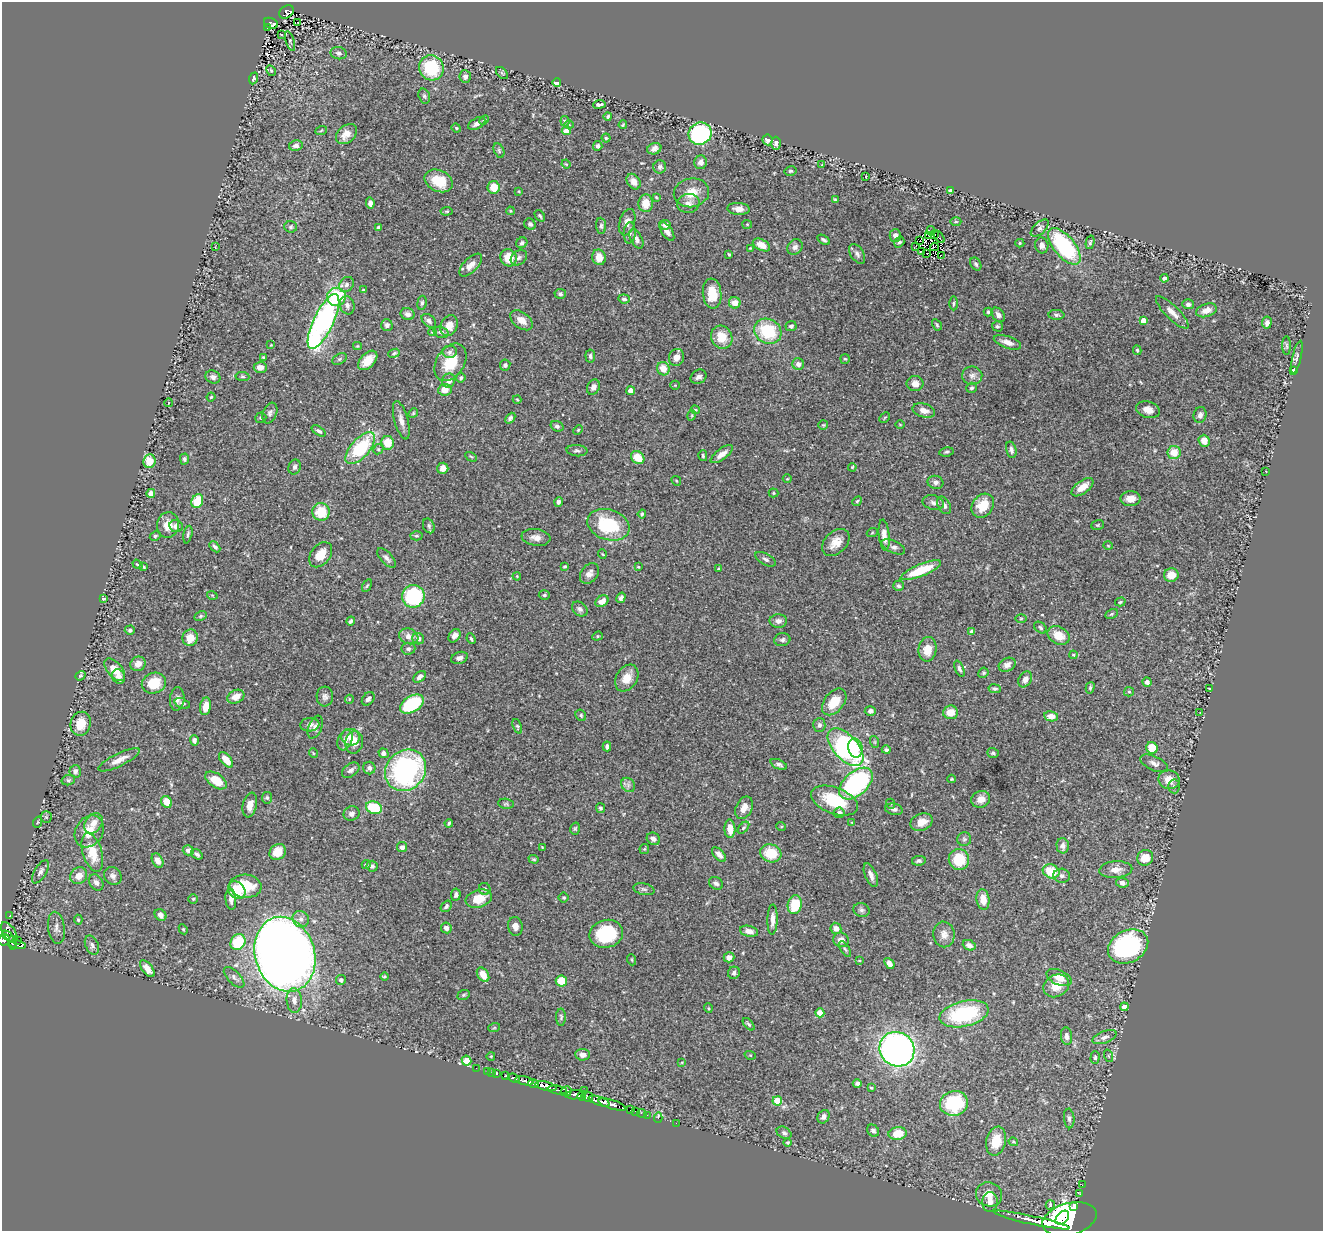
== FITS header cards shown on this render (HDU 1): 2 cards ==
NAXIS1  =                 1321
NAXIS2  =                 1229

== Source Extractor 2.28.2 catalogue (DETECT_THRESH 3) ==
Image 1321 x 1229 px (HDU 1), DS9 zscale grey, 1 PNG px = 1 image px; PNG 1325 x 1233 px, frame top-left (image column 1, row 1229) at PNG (2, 2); each listed source drawn as its Kron ellipse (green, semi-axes under 4 px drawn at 4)
Background 1.06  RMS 0.025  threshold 0.0753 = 3 sigma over >= 5 px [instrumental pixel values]
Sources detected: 512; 1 with non-positive FLUX_AUTO (blend fragments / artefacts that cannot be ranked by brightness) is neither listed nor drawn; of the other 511, the 500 brightest by FLUX_AUTO listed and drawn (11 fainter detections omitted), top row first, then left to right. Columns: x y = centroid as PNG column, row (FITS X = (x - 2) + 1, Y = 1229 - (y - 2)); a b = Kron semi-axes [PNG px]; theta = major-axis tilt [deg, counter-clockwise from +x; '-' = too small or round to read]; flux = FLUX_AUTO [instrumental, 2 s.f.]
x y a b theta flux
287 12 8 6 36 140
297 22 3 2 - 3.1
271 23 7 5 -24 190
268 27 3 2 - 14
281 34 3 3 - 5.1
290 41 10 4 -72 3.1
339 53 8 6 -15 4.5
431 68 13 12 - 90
271 71 6 4 -63 2.7
502 73 7 4 -45 2.6
465 77 6 5 - 6.2
253 78 6 4 69 3.7
557 83 4 3 - 21
424 96 8 5 -74 3.6
599 104 6 3 8 4.1
608 116 4 3 - 2.5
484 120 5 4 - 1.9
565 121 5 4 - 3.1
477 124 9 5 31 7.8
569 125 5 3 - 1.5
623 125 4 3 - 1.7
456 128 5 4 - 1.7
321 131 6 3 21 2
566 131 4 4 - 19
346 134 12 8 41 19
700 134 12 11 - 240
606 138 4 4 - 2
767 140 5 5 - 6.7
776 143 6 5 - 5.9
296 146 7 5 11 5.9
598 146 5 4 - 3.9
654 149 7 5 22 8
499 150 8 5 -64 3
701 162 7 6 - 8.8
566 164 4 3 - 1.4
822 165 3 3 - 2.1
660 167 6 6 - 4.4
790 171 6 4 13 2.6
866 177 2 2 - 1.2
439 181 15 10 -25 52
634 182 8 6 -56 10
494 187 6 6 - 28
950 190 4 3 - 3.2
519 191 3 3 - 1.4
691 193 18 14 12 28
656 197 3 2 - 1.5
835 200 4 3 - 2.1
370 203 5 4 - 7.6
646 203 9 7 88 22
688 203 11 9 10 11
738 209 11 6 -4 9.8
447 211 6 4 6 2
510 211 4 3 - 1.8
540 216 6 4 -53 2.8
956 221 5 3 - 1.5
627 222 14 7 73 9.9
530 224 6 5 - 3.8
747 224 5 4 - 1.9
665 225 6 5 - 7.6
601 226 8 5 -84 3.9
291 227 6 5 - 3.2
378 228 4 3 - 4.8
1040 228 11 6 42 5.3
667 231 11 5 -57 8.5
931 231 5 2 - 1.2
630 233 11 6 86 6.1
895 235 6 5 - 6.8
934 235 3 2 - 2.3
929 236 3 2 - 1.3
939 237 7 2 -53 2
636 239 11 5 -62 7.9
824 240 7 3 -32 3.4
919 241 2 2 - 2.3
899 242 6 4 55 2.9
1090 242 7 4 76 3.1
522 243 6 5 - 4.7
1020 243 4 4 - 2.2
761 245 9 5 -27 17
1042 245 8 6 -77 8.2
916 246 2 2 - 1.2
1064 246 22 10 -50 190
215 247 3 2 - 4.1
795 247 8 7 - 6.9
934 247 4 2 - 1.9
750 248 3 2 - 1.5
922 251 3 2 - 5.8
729 254 4 3 - 2.8
857 254 11 6 -58 6.1
927 254 3 2 - 1.8
941 255 3 2 - 1.5
599 257 8 6 -73 22
509 258 9 8 - 30
519 258 9 6 40 5
976 264 7 5 -60 3.9
471 265 14 7 46 15
1164 278 4 4 - 5
346 284 8 6 48 6.4
364 290 3 3 - 2.2
712 293 15 9 -84 35
560 294 6 5 - 3.5
336 297 9 9 - 82
624 299 6 4 -6 4.4
422 303 7 4 83 3.8
735 303 6 5 - 14
954 303 7 3 89 2.4
1188 304 6 5 - 4.9
347 305 9 7 -71 7.2
1206 310 11 6 18 13
988 312 4 4 - 2.1
1172 312 22 6 -45 14
408 314 7 6 - 7.7
998 315 8 5 -52 6.8
1056 315 8 5 -2 3.5
521 320 13 8 -37 17
1143 320 4 4 - 13
323 321 30 10 64 410
429 321 8 5 -42 5.5
1267 322 6 5 - 5.2
387 325 6 5 - 4.6
937 325 6 4 -60 2.3
449 326 11 8 66 17
791 326 5 5 - 4.4
997 326 5 5 - 2.8
768 331 14 12 -27 88
432 332 4 3 - 1.5
441 332 8 5 -18 5.6
722 337 12 10 -64 29
1007 342 14 6 -19 13
271 345 3 3 - 1.2
357 346 4 4 - 1.7
1287 346 9 4 -89 3.8
1137 350 5 3 - 2.2
449 352 7 6 - 5.1
394 353 6 3 22 2.3
590 356 6 5 - 3.9
264 357 3 2 - 1.9
676 357 8 7 - 10
1297 357 17 4 76 5.1
339 359 7 5 28 3
845 359 5 4 - 2.3
368 360 12 7 45 22
450 362 20 14 58 48
798 364 6 5 - 7.7
505 365 5 5 - 3.4
260 367 6 5 - 10
663 369 7 6 - 23
1293 371 4 3 - 7.6
242 376 7 4 -7 2.6
972 376 10 9 - 8.6
213 377 8 6 -26 6
699 377 8 6 34 7
461 378 5 4 - 2.9
449 381 7 6 - 7.7
915 384 8 7 - 12
675 385 5 4 - 1.8
593 387 8 6 63 7
971 388 5 5 - 3.3
445 390 6 6 - 18
631 391 4 4 - 20
211 397 4 4 - 2.2
517 399 4 3 - 1.4
169 403 4 2 - 2.7
695 410 5 3 - 1.8
1148 410 12 8 -17 14
924 411 11 7 -16 11
270 413 11 7 69 5.6
413 413 5 4 - 2.1
692 415 5 3 - 1.4
1200 415 8 6 71 6.5
261 418 5 5 - 2.5
510 418 6 4 48 4.4
885 418 6 3 45 1.9
401 420 20 7 -75 12
823 425 5 5 - 2.1
900 425 5 3 - 1.3
557 426 7 5 -19 3.5
578 430 5 4 - 1.9
319 431 8 4 -32 4.2
1204 441 6 5 - 14
388 443 7 6 - 33
360 448 19 9 48 100
378 449 5 5 - 2.4
1011 450 8 5 -76 5.5
577 451 10 5 -5 4.5
946 452 7 4 10 2.7
1174 452 6 6 - 30
722 454 13 5 37 13
703 456 5 4 - 2.4
471 457 6 4 -30 2.2
638 457 7 6 - 31
184 459 5 4 - 3.9
149 461 7 6 - 30
295 467 7 6 - 5.4
852 467 4 3 - 1.7
443 468 5 5 - 12
1266 471 3 2 - 1.4
787 479 4 4 - 1.7
676 481 5 3 - 1.6
935 482 8 6 -16 6.1
1082 487 13 6 37 20
151 493 4 4 - 13
773 493 5 4 - 1.9
1130 499 10 7 0 13
197 501 7 5 63 50
857 501 5 4 - 2.2
558 502 5 4 - 4.5
933 503 11 7 -15 5.9
944 505 9 6 -61 6.7
983 506 13 10 53 34
321 512 9 8 - 42
642 514 4 4 - 2.2
168 525 13 11 83 22
608 525 21 15 -18 100
1098 525 6 5 - 2.6
176 526 7 6 - 8
429 526 7 5 -65 4.2
872 533 5 3 - 1.4
188 534 9 4 78 3.8
884 535 16 5 -84 13
155 536 5 4 - 2.7
416 536 6 4 -2 2.7
536 537 14 8 -8 13
836 543 16 11 43 20
1108 546 5 3 - 1.3
215 547 6 4 -46 4.4
893 547 13 6 -25 7.5
602 554 4 3 - 1.4
321 555 14 9 51 25
387 558 12 5 -46 6.7
765 559 11 5 -28 5.8
138 564 5 3 - 2.1
565 566 4 3 - 2.3
144 567 3 3 - 2.1
638 567 4 3 - 1.7
719 569 4 4 - 4.2
921 570 22 6 22 57
589 574 11 8 51 10
1171 575 7 7 - 21
517 576 4 3 - 1.7
367 586 7 4 61 2.3
898 586 5 5 - 4
212 595 5 3 - 1.4
544 595 5 4 - 2.5
413 596 11 11 - 180
103 598 3 3 - 3.4
621 598 5 4 - 4.6
602 601 7 5 34 15
1120 602 5 4 - 2.2
580 609 8 6 -39 5.9
1112 614 6 4 28 3
201 616 6 4 27 2.8
1021 619 6 4 1 1.9
351 621 4 3 - 2.8
778 621 9 7 0 6.8
1040 628 7 5 -37 3.7
130 630 5 4 - 4.2
972 632 4 4 - 10
1059 635 12 8 -28 28
409 636 10 7 -19 12
455 636 7 5 53 8.6
597 636 5 4 - 2.3
190 638 8 7 - 22
418 639 6 5 - 7.6
471 639 5 3 - 2
782 640 8 6 12 4.7
408 649 7 6 - 4.4
927 649 12 9 84 25
1073 655 4 3 - 1.7
460 658 8 6 18 6.6
138 664 8 7 - 14
1007 665 9 6 27 8.9
959 669 8 4 -67 4.6
115 670 13 7 -50 32
983 673 5 4 - 2.7
80 676 5 4 - 2
119 677 7 6 - 6.3
420 677 7 5 40 7.3
627 678 14 10 58 24
1025 679 8 6 61 8.7
1147 682 4 4 - 4.9
154 683 12 10 20 44
1090 688 6 4 74 2.6
995 689 6 4 -9 3.5
1209 689 3 2 - 2.2
1129 692 5 4 - 2.2
325 696 10 8 -88 6.5
236 697 9 6 23 16
177 699 11 7 85 8.9
349 699 4 4 - 1.9
368 699 7 5 50 5.6
834 702 15 9 51 33
182 703 8 5 -20 4.7
412 704 13 8 31 100
206 706 9 5 78 19
870 711 5 4 - 6
950 712 7 7 - 22
1200 712 2 2 - 1.3
581 715 6 5 - 3.1
1051 716 7 5 -9 16
81 724 12 10 75 26
310 725 9 7 5 6.5
819 725 7 6 - 4.7
517 726 7 4 -68 2.6
315 727 12 6 67 6.7
351 737 9 8 - 15
194 740 5 4 - 3.7
345 740 10 7 68 9.9
354 742 11 8 80 16
875 742 6 4 -72 1.9
607 746 5 3 - 5
846 747 23 12 -47 300
855 748 10 7 -79 25
1152 748 6 5 - 42
886 750 4 4 - 3.6
313 753 5 3 - 1.5
383 753 5 4 - 6.5
993 753 6 4 -19 3.4
119 760 22 6 26 16
226 760 9 5 -50 21
1154 763 15 7 -24 8.3
779 764 9 4 -23 4.7
369 768 6 6 - 6.3
351 770 10 6 36 6.1
405 770 22 19 48 290
75 771 6 5 - 5.2
952 779 4 3 - 1.5
68 780 7 5 14 3.3
216 780 12 7 -34 34
1169 780 10 9 - 23
856 784 20 12 42 230
628 785 8 6 -47 5.1
1174 786 7 6 - 3.3
267 798 6 5 - 3.3
981 799 9 8 - 15
834 801 24 13 -21 74
167 802 6 5 - 23
506 804 8 5 -7 3
891 804 5 3 - 1.3
250 805 12 7 78 14
374 808 8 6 -22 68
600 808 5 4 - 2.8
744 808 12 8 64 13
894 809 9 5 -10 5.4
352 813 8 7 - 6.4
839 813 5 5 - 8.3
46 817 5 5 - 2.8
38 822 6 3 70 1.6
852 822 3 2 - 1.2
922 822 11 8 23 17
93 823 11 8 54 14
449 823 4 3 - 2.9
781 826 5 3 - 1.5
743 828 7 4 48 2.7
575 829 6 4 74 2.5
730 829 9 5 -88 17
89 831 17 13 57 29
653 839 7 6 - 5.6
964 839 7 7 - 3.6
1063 846 8 6 -88 7.1
402 847 5 5 - 5.1
542 847 3 2 - 1.1
644 849 5 5 - 1.8
188 850 5 5 - 6.2
278 852 9 7 40 25
92 853 20 9 -74 35
771 853 11 9 -18 42
197 854 6 4 -39 4.3
719 854 9 5 -46 7.7
1145 858 8 7 - 25
534 859 5 4 - 2.2
959 859 10 10 - 54
158 861 8 5 -63 10
919 861 7 5 10 4.1
366 865 4 3 - 2.5
372 866 5 5 - 5.1
1116 870 16 8 4 15
1051 871 8 7 - 46
40 872 13 6 59 6.6
871 875 12 5 -67 9.2
79 876 9 8 - 16
113 876 9 8 - 7.2
1062 876 8 7 - 5.4
96 882 9 6 -58 7.2
716 883 7 6 - 5.1
1122 883 6 4 -9 8.9
246 886 16 11 -5 54
485 889 6 5 - 4.1
644 889 10 5 -12 4.6
237 890 10 7 -44 37
456 895 6 4 83 4.1
564 898 5 5 - 2.2
193 899 4 4 - 2.3
231 899 10 5 -85 7.8
479 899 13 8 18 31
983 899 10 6 -83 19
795 905 9 7 78 53
446 906 6 4 51 3.9
862 910 8 7 - 5
160 915 6 5 - 8
9 916 3 2 - 12
301 919 8 7 - 9.5
772 919 15 5 88 11
78 920 5 4 - 2.3
515 926 9 7 -81 9.5
56 928 16 8 -82 9.9
446 928 5 5 - 7.1
836 928 6 5 - 8.5
183 929 5 4 - 2.1
749 931 9 5 -12 9.9
9 932 12 6 -57 630
606 934 17 14 13 100
944 934 13 10 -81 13
8 936 7 3 -36 300
4 940 6 5 - 510
18 940 2 2 - 11
841 940 8 7 - 11
238 942 8 7 - 72
12 943 7 3 -83 270
17 945 8 3 -13 280
92 945 10 6 -65 6.2
969 945 7 5 -24 7.1
1128 946 21 16 27 250
845 949 9 3 -58 2.9
285 954 38 29 -73 2300
729 957 5 5 - 10
632 960 5 3 - 2
859 960 4 2 - 1.2
889 963 6 4 -50 9.5
147 969 10 5 -52 14
734 973 6 6 - 4
483 975 8 5 -57 22
234 977 13 6 -45 6.9
384 977 4 4 - 2.6
1059 978 13 7 -23 18
341 980 5 5 - 5.6
561 981 5 5 - 35
1056 986 13 11 30 26
464 995 6 5 - 2.5
294 1000 12 7 -86 12
1124 1007 4 4 - 13
708 1008 5 3 - 1.6
820 1013 4 4 - 33
964 1014 25 12 13 150
561 1017 8 5 -90 3.2
749 1024 7 4 -48 2.8
494 1028 6 3 19 2.1
1066 1036 9 5 -82 7.4
1105 1037 13 6 20 7.8
897 1049 18 17 - 730
583 1055 7 5 -4 8.1
750 1055 6 3 -17 1.5
491 1056 4 2 - 1.1
1109 1056 6 4 -70 1.9
1095 1057 6 4 89 3.2
467 1061 5 4 - 39
682 1062 4 4 - 1.5
476 1068 2 2 - 9.3
487 1071 2 2 - 14
492 1073 3 2 - 27
497 1073 3 3 - 76
506 1076 3 3 - 160
514 1078 6 3 -20 340
524 1081 9 3 -13 1000
534 1083 5 3 - 460
857 1083 4 4 - 4.4
546 1086 11 4 -13 1800
871 1088 3 3 - 1.5
557 1090 10 4 -8 370
585 1090 3 2 - 1.8
566 1091 5 5 - 540
575 1095 9 4 6 730
582 1096 4 3 - 150
587 1096 6 5 - 280
599 1101 11 4 -19 1400
777 1101 5 4 - 41
954 1103 14 12 13 110
612 1104 14 4 -17 1300
631 1110 3 2 - 32
635 1111 2 2 - 22
642 1113 4 2 - 28
647 1115 2 2 - 17
824 1117 7 5 58 7.7
658 1118 5 2 - 12
1069 1118 10 5 -85 5.1
676 1123 2 2 - 9.7
873 1131 6 5 - 6.2
784 1133 8 5 -29 4.1
898 1134 9 6 10 35
996 1141 15 9 77 39
787 1142 4 4 - 2.5
1013 1142 5 3 - 1.8
1082 1185 3 2 - 4.8
989 1194 13 12 - 28
1080 1194 3 2 - 7.2
990 1202 10 7 86 13
1050 1205 5 3 - 95
1073 1206 2 2 - 13000
1062 1218 8 5 47 1700
1070 1219 28 16 15 8600
1032 1220 38 4 -12 2800
At the frame edge (FLAGS 8, measured only in part): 1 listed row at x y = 4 940
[11 fainter detections neither listed nor drawn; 1 non-positive-flux detection neither listed nor drawn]